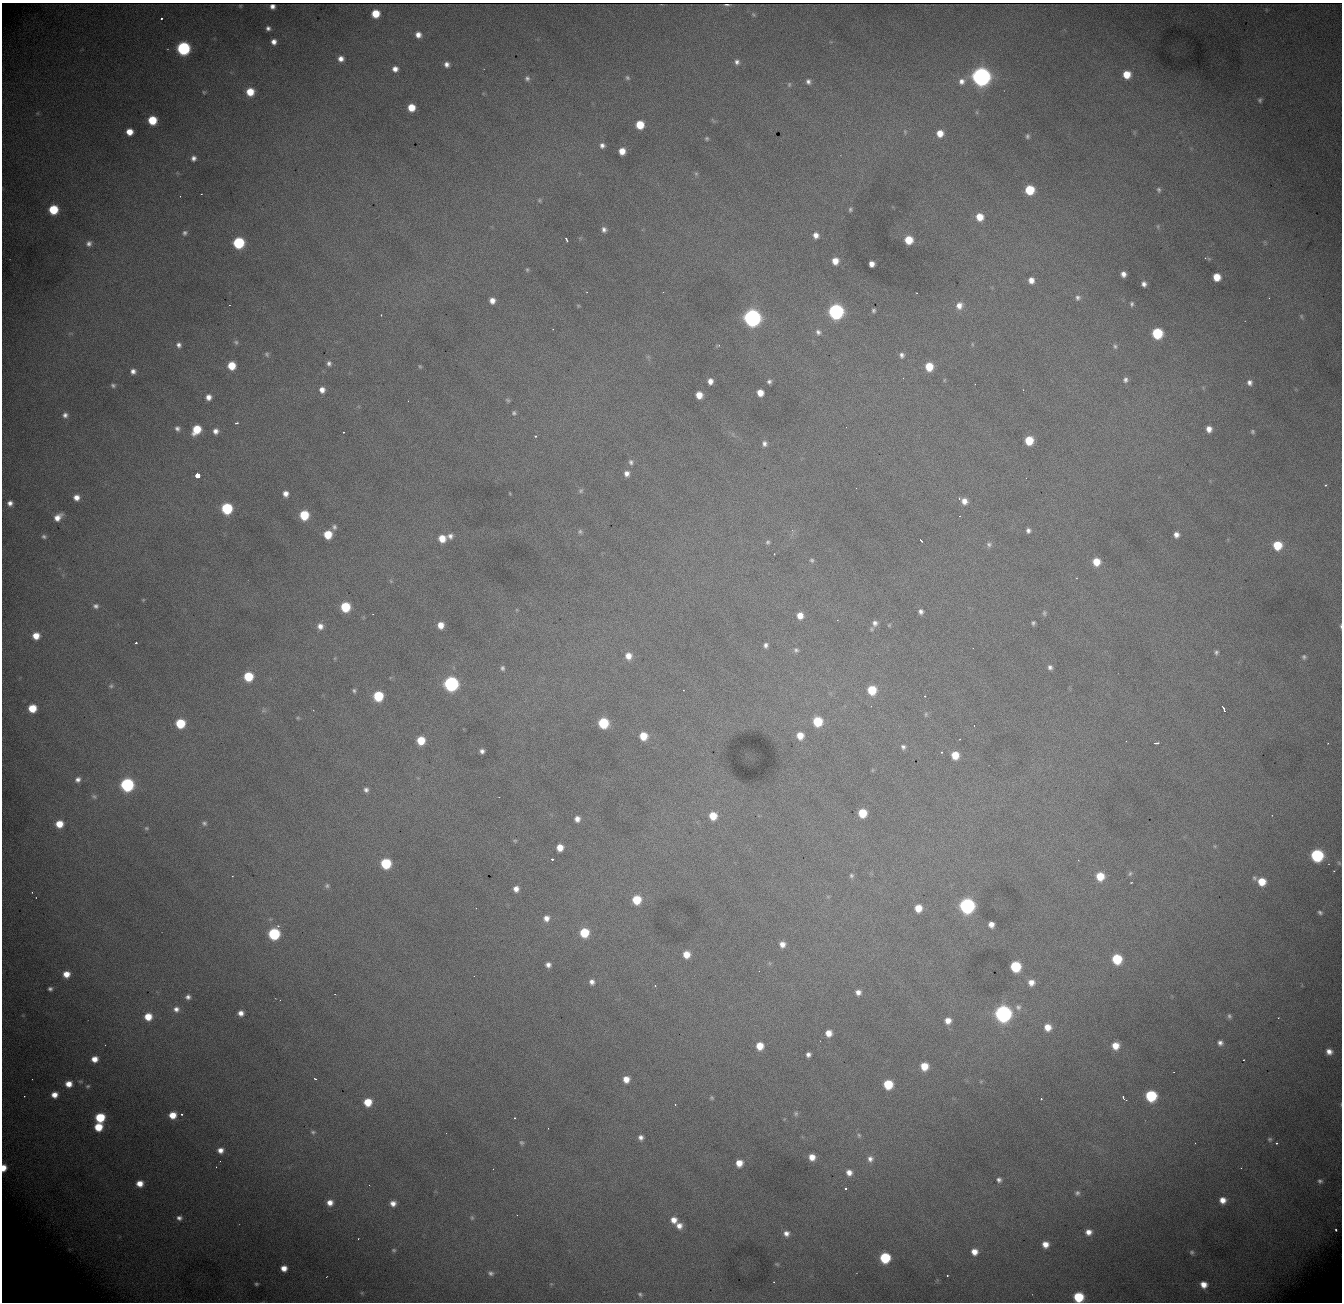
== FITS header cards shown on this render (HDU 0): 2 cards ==
NAXIS1  = 1340
NAXIS2  = 1300

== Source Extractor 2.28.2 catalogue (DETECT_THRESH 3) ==
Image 1340 x 1300 px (HDU 0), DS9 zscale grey, 1 PNG px = 1 image px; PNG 1344 x 1304 px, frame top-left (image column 1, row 1300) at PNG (2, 3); no overlay
Background 1830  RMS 22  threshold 66.1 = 3 sigma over >= 5 px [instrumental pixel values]
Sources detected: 331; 1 with non-positive FLUX_AUTO (blend fragments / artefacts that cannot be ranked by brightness) is not listed; the other 330 listed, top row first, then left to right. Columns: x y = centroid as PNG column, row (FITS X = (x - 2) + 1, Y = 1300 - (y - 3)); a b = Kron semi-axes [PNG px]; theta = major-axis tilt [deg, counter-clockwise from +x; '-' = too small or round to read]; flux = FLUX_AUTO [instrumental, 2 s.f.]
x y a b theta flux
240 6 3 2 - 1.2e+03
272 7 5 4 - 1.3e+03
375 14 6 6 - 3.4e+04
753 15 7 5 -55 2.3e+03
162 18 3 3 - 4.3e+03
268 28 4 4 - 4.5e+03
418 35 6 5 - 9.9e+03
274 42 5 5 - 8.0e+03
183 48 7 7 - 2.6e+05
341 59 6 5 - 8.7e+03
737 62 7 6 - 5.4e+03
447 64 6 5 - 6.8e+03
395 69 6 5 - 8.8e+03
1127 74 6 6 - 2.7e+04
981 77 8 8 - 1.1e+06
527 78 7 6 - 4.5e+03
627 78 6 6 - 3.0e+03
808 81 6 5 - 4.8e+03
962 81 9 8 - 9.4e+03
789 84 6 5 - 2.4e+03
204 92 5 4 - 1.8e+03
250 92 7 6 - 3.2e+04
1260 100 7 6 - 3.6e+03
411 108 6 6 - 2.7e+04
977 112 6 4 72 1.7e+03
152 120 6 6 - 4.9e+04
713 120 8 3 -45 1.9e+03
640 125 6 6 - 4.0e+04
129 132 6 6 - 1.9e+04
905 132 6 5 - 2.2e+03
940 133 7 6 - 1.7e+04
1027 136 7 5 77 3.3e+03
707 138 5 5 - 2.4e+03
602 145 5 5 - 5.4e+03
622 151 6 6 - 1.7e+04
193 158 5 5 - 5.8e+03
696 174 6 5 - 2.3e+03
1030 190 7 7 - 5.8e+04
1159 190 7 5 -70 3.2e+03
201 194 2 2 - 9.7e+02
180 196 2 2 - 8.1e+02
539 200 5 5 - 2.1e+03
850 209 6 5 - 3.1e+03
53 210 7 6 - 6.3e+04
980 217 8 7 - 2.3e+04
1158 226 6 4 81 2.4e+03
604 229 7 6 - 5.7e+03
185 233 7 6 - 3.9e+03
816 235 7 6 - 9.6e+03
566 240 5 2 - 2.2e+03
909 240 7 6 - 3.3e+04
239 243 7 7 - 1.4e+05
89 244 6 6 - 5.5e+03
1209 259 7 4 -19 2.2e+03
835 261 7 6 - 1.6e+04
872 264 5 5 - 9.7e+03
527 270 5 4 - 2.0e+03
1123 274 5 5 - 8.2e+03
1217 277 6 6 - 2.6e+04
1031 280 6 6 - 1.0e+04
1144 284 5 5 - 6.3e+03
1078 298 7 6 - 4.5e+03
1269 298 2 2 - 9.6e+02
492 301 6 6 - 1.0e+04
1132 304 6 5 - 3.3e+03
229 305 2 2 - 9.3e+02
959 305 9 8 - 1.2e+04
578 306 5 4 - 1.6e+03
873 310 4 4 - 2.8e+03
836 312 8 7 - 4.4e+05
381 315 2 2 - 8.2e+02
1301 316 7 4 -73 2.1e+03
752 318 8 8 - 7.7e+05
553 329 2 2 - 7.9e+02
818 332 7 6 - 5.1e+03
1157 333 7 7 - 9.5e+04
236 342 7 6 - 3.3e+03
972 344 5 3 - 1.5e+03
179 345 7 6 - 5.6e+03
718 346 6 3 9 1.6e+03
1115 346 6 5 - 2.9e+03
267 354 7 5 -48 3.0e+03
902 355 6 6 - 4.8e+03
329 363 6 5 - 4.6e+03
232 366 6 6 - 3.3e+04
420 366 5 4 - 1.9e+03
929 367 7 6 - 3.6e+04
133 371 6 6 - 6.7e+03
903 378 2 2 - 6.7e+02
1125 380 7 6 - 4.5e+03
710 381 5 5 - 9.1e+03
769 381 5 5 - 3.8e+03
1249 382 7 6 - 6.3e+03
975 384 2 2 - 7.4e+02
113 385 6 5 - 3.3e+03
322 390 6 6 - 9.6e+03
1023 390 3 2 - 1.4e+03
760 393 6 5 - 1.7e+04
699 395 6 6 - 1.9e+04
208 397 6 5 - 8.9e+03
508 400 7 4 -39 2.4e+03
514 413 6 6 - 2.9e+03
65 415 7 6 - 5.9e+03
236 423 3 2 - 1.9e+03
177 428 6 5 - 4.5e+03
1209 429 6 5 - 1.0e+04
196 430 8 6 54 4.2e+04
216 431 6 5 - 7.0e+03
1252 431 6 5 - 2.4e+03
344 432 2 2 - 1.2e+03
535 436 3 2 - 2.0e+03
1029 440 7 6 - 4.2e+04
764 444 7 6 - 5.6e+03
631 462 8 7 - 4.9e+03
627 474 7 7 - 7.7e+03
197 475 4 3 - 4.1e+05
1325 485 3 2 - 1.3e+03
581 491 7 5 39 3.1e+03
286 494 7 6 - 9.4e+03
76 497 6 6 - 1.0e+04
964 501 8 7 - 1.2e+04
10 503 6 6 - 7.9e+03
227 508 7 7 - 1.2e+05
304 515 7 6 - 6.0e+04
58 517 8 5 42 1.3e+04
334 527 7 6 - 4.1e+03
792 530 5 5 - 2.4e+03
1028 530 5 4 - 4.7e+03
580 532 7 6 - 3.4e+03
328 535 6 6 - 3.5e+04
1176 535 5 5 - 7.8e+03
44 536 6 5 - 3.4e+03
450 536 8 7 - 7.1e+03
442 538 7 6 - 2.2e+04
921 540 4 2 - 1.8e+03
768 542 6 5 - 3.1e+03
989 544 8 7 - 4.5e+03
1277 545 7 7 - 4.6e+04
812 560 6 5 - 2.8e+03
1096 562 7 7 - 2.4e+04
391 581 5 4 - 2.0e+03
143 600 5 4 - 1.5e+03
96 606 7 6 - 4.6e+03
345 607 7 6 - 6.9e+04
921 611 6 5 - 5.4e+03
1044 613 7 5 -81 2.8e+03
800 616 7 6 - 1.4e+04
875 623 7 7 - 6.1e+03
1033 623 4 4 - 2.8e+03
441 625 7 6 - 1.6e+04
889 625 5 4 - 1.7e+03
320 626 8 7 - 9.8e+03
1341 626 5 2 - 1.7e+03
872 629 5 5 - 2.0e+03
36 636 6 6 - 2.0e+04
136 643 3 3 - 3.8e+03
766 645 6 5 - 4.7e+03
796 650 7 6 - 3.8e+03
1216 652 6 5 - 3.3e+03
628 656 7 7 - 1.3e+04
1304 657 6 5 - 3.1e+03
335 658 6 4 71 1.6e+03
1050 667 5 5 - 4.5e+03
502 668 7 6 - 3.7e+03
248 676 7 7 - 5.8e+04
451 684 8 7 - 3.6e+05
111 686 6 5 - 2.9e+03
354 690 5 4 - 2.7e+03
683 690 2 2 - 7.3e+02
872 690 7 7 - 4.5e+04
378 696 7 7 - 7.4e+04
925 696 3 3 - 1.7e+03
32 708 6 6 - 3.7e+04
1224 709 6 2 -65 3.5e+03
264 710 8 6 17 3.6e+03
926 714 7 4 84 2.1e+03
298 718 5 4 - 1.8e+03
817 721 7 7 - 6.1e+04
180 723 7 7 - 6.6e+04
603 723 7 7 - 8.4e+04
974 725 2 2 - 9.8e+02
643 736 7 6 - 2.9e+04
800 736 7 7 - 1.9e+04
960 739 2 2 - 7.7e+02
421 740 6 6 - 3.6e+04
1156 743 5 3 - 3.1e+03
1328 743 3 3 - 1.4e+03
903 747 6 6 - 4.3e+03
482 751 5 4 - 5.4e+03
941 752 3 2 - 1.5e+03
955 755 7 6 - 2.8e+04
872 770 6 4 89 1.6e+03
78 780 6 6 - 5.9e+03
127 785 7 7 - 2.6e+05
366 790 6 6 - 5.0e+03
94 796 7 5 -36 3.0e+03
499 797 2 2 - 6.7e+02
862 813 7 6 - 4.4e+04
713 816 7 7 - 3.0e+04
577 819 6 5 - 8.7e+03
204 823 6 6 - 3.4e+03
59 824 6 6 - 2.5e+04
146 828 7 5 -14 2.6e+03
515 841 5 5 - 1.9e+03
1215 846 5 3 - 1.4e+03
560 848 6 6 - 1.7e+04
1317 855 7 7 - 1.9e+05
552 859 3 2 - 3.1e+03
1078 860 4 3 - 9.2e+02
386 863 7 7 - 9.2e+04
1339 863 6 4 -47 2.1e+03
1130 873 7 5 72 3.1e+03
232 876 2 2 - 1.0e+03
851 876 6 6 - 3.1e+03
1100 876 8 7 - 3.2e+04
1254 878 6 5 - 2.8e+03
1131 882 3 2 - 1.0e+03
1262 882 7 7 - 2.8e+04
327 886 7 6 - 3.7e+03
516 889 5 5 - 9.3e+03
32 892 3 2 - 1.3e+03
637 900 7 7 - 4.7e+04
967 906 8 7 - 4.5e+05
918 908 6 6 - 2.2e+04
1320 912 6 4 -27 3.2e+03
546 918 8 7 - 9.8e+03
991 924 6 5 - 1.0e+04
584 933 7 7 - 5.3e+04
274 934 7 7 - 1.5e+05
782 944 6 6 - 1.0e+04
686 954 6 6 - 2.1e+04
1117 959 7 7 - 6.9e+04
769 963 6 4 -71 2.0e+03
548 965 6 6 - 7.1e+03
1015 966 7 7 - 8.8e+04
66 974 6 6 - 1.6e+04
592 982 7 6 - 6.9e+03
1031 982 7 7 - 1.1e+04
655 985 3 3 - 1.5e+03
50 989 5 4 - 3.8e+03
858 992 6 5 - 7.9e+03
188 997 7 6 - 5.7e+03
280 1000 3 2 - 1.3e+03
1018 1007 8 7 - 5.0e+03
176 1009 8 8 - 8.3e+03
241 1013 5 5 - 8.7e+03
1003 1014 8 8 - 6.4e+05
1229 1016 7 5 -71 3.7e+03
148 1017 7 7 - 2.6e+04
948 1021 6 6 - 1.2e+04
1048 1027 7 6 - 1.7e+04
828 1033 6 6 - 1.5e+04
1220 1043 7 6 - 6.0e+03
760 1046 6 6 - 2.4e+04
1115 1046 7 7 - 2.0e+04
1329 1052 7 6 - 9.7e+03
808 1054 5 5 - 5.5e+03
94 1059 6 6 - 1.4e+04
924 1066 6 6 - 2.7e+04
1174 1072 2 2 - 8.0e+02
315 1079 4 3 - 2.7e+03
626 1079 6 6 - 1.5e+04
80 1081 7 5 0 2.6e+03
981 1081 6 4 19 1.6e+03
69 1084 7 6 - 1.5e+04
888 1084 7 7 - 5.3e+04
88 1086 7 6 - 2.9e+03
54 1095 7 6 - 1.3e+04
24 1096 3 2 - 1.1e+03
1151 1096 7 7 - 1.1e+05
712 1098 5 4 - 2.1e+03
1123 1098 4 3 - 6.0e+03
1041 1099 3 2 - 1.4e+03
368 1102 7 7 - 3.3e+04
1341 1104 5 3 - 1.3e+03
796 1113 7 6 - 3.1e+03
182 1114 3 2 - 1.6e+03
173 1115 6 6 - 2.1e+04
100 1117 7 7 - 6.3e+04
515 1118 3 2 - 2.0e+03
98 1127 7 6 - 3.6e+04
313 1132 7 5 -16 3.2e+03
859 1135 7 5 -67 2.8e+03
641 1137 6 6 - 6.3e+03
1270 1139 6 6 - 3.0e+03
521 1142 7 5 -42 3.0e+03
1195 1143 2 2 - 3.5e+03
1276 1143 3 2 - 2.2e+03
220 1150 6 5 - 9.3e+03
812 1157 6 5 - 1.5e+04
870 1159 8 7 - 7.3e+03
739 1163 6 6 - 1.8e+04
216 1167 2 2 - 8.3e+02
3 1168 6 4 83 1.7e+04
1241 1168 2 2 - 1.1e+03
493 1169 2 2 - 1.0e+03
849 1172 7 6 - 1.0e+04
999 1180 6 5 - 4.4e+03
1320 1181 6 5 - 3.7e+03
140 1184 7 7 - 1.6e+04
846 1188 3 3 - 2.2e+03
1077 1193 7 6 - 4.0e+03
1223 1200 7 6 - 1.4e+04
330 1203 6 6 - 1.1e+04
393 1203 5 5 - 8.9e+03
517 1215 2 2 - 6.8e+02
179 1218 7 6 - 6.1e+03
472 1218 7 5 -76 2.5e+03
674 1220 8 7 - 1.3e+04
679 1226 7 7 - 1.1e+04
1336 1230 3 3 - 2.2e+03
1088 1232 7 6 - 1.0e+04
786 1233 7 6 - 8.1e+03
358 1239 2 2 - 9.9e+02
1045 1244 6 6 - 1.3e+04
394 1250 6 5 - 2.4e+03
974 1252 6 6 - 1.4e+04
1192 1252 7 6 - 3.3e+03
885 1258 7 7 - 9.2e+04
777 1264 6 4 -21 1.9e+03
284 1268 6 6 - 1.3e+04
491 1273 7 5 -22 4.4e+03
947 1275 3 2 - 2.7e+03
774 1282 3 2 - 7.7e+02
256 1284 4 4 - 2.4e+03
551 1284 5 5 - 1.8e+03
1204 1285 7 6 - 1.5e+04
362 1293 6 5 - 2.3e+03
640 1294 7 5 -30 3.5e+03
1078 1297 7 7 - 7.2e+04
At the frame edge (FLAGS 8, measured only in part): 4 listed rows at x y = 1341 626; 1341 1104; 3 1168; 1078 1297
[1 non-positive-flux detection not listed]